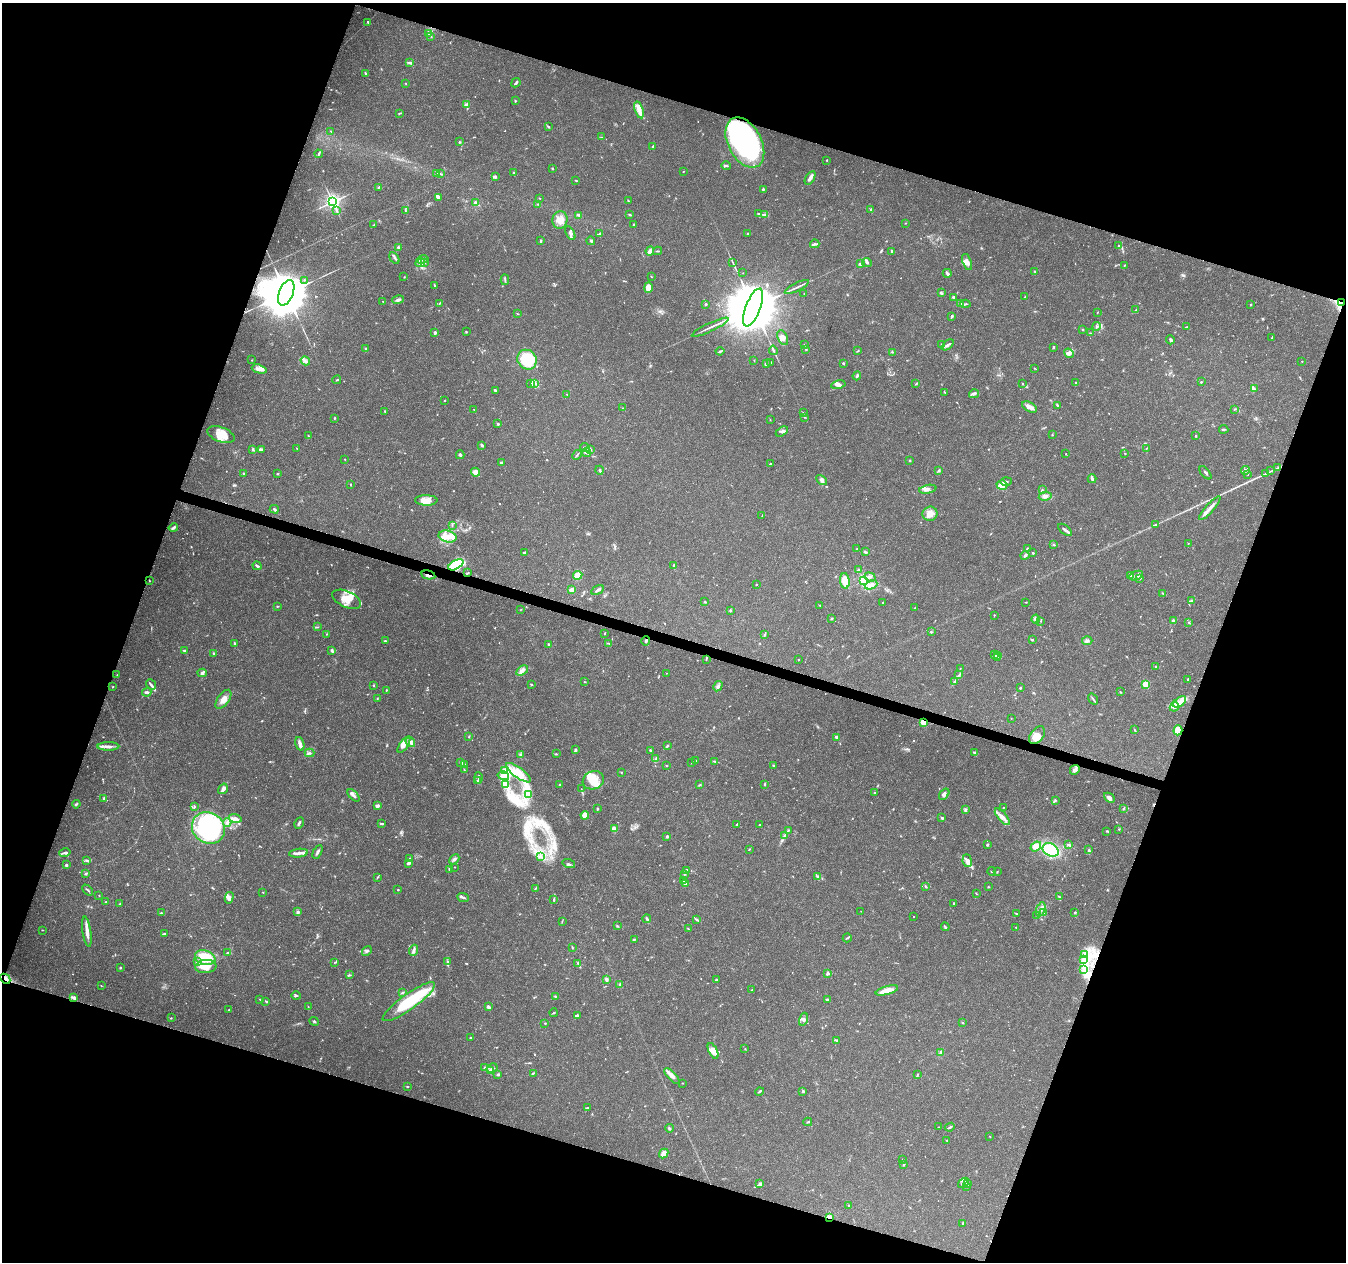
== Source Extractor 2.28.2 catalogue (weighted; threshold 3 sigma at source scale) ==
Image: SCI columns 11-5383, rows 282-5321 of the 5388 x 5541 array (HDU 1 of 3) = the unmasked area's bounding box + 8 px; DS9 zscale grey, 4 x 4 block average (1 PNG px = mean of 4 x 4 image px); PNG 1348 x 1264 px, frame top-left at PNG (2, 3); each listed source drawn as its Kron ellipse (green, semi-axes under 4 px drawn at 4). Shown black and unused: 38% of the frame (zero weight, under 3 of 4 exposures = <1% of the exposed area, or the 3 px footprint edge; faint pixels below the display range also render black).
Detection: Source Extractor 2.28.2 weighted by HDU 2 'WHT'. Background 0.0487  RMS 0.0025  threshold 0.0113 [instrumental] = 3 sigma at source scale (4.5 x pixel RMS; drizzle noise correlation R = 1.50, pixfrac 1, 0.0396/0.0396 arcsec/px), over >= 5 px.
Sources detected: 873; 6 too faint to see at this stretch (4 x 4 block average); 5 inside a brighter object's white glare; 3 cosmic-ray / hot-pixel residue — neither listed nor drawn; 27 coinciding with a brighter row at this scale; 88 inside a brighter listed object's ellipse — not listed separately; of the other 744, all 500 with FLUX_AUTO >= 0.719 (the completeness limit of this list) listed and drawn (244 fainter detections not listed), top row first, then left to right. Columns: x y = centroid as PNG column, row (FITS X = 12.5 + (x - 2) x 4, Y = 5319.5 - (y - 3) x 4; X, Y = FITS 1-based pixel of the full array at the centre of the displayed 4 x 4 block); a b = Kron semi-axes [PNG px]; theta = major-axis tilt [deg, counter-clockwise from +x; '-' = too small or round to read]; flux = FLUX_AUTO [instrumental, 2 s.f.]
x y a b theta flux
368 22 3 2 - 1.7
429 33 2 2 - 1
431 36 2 2 - 0.78
410 63 3 2 - 2.4
365 73 4 2 - 1.4
406 83 2 2 - 0.83
516 83 5 2 - 3.1
515 101 2 2 - 1.7
466 104 3 2 - 2.4
639 110 9 4 -73 9
399 113 4 2 - 1.3
548 126 3 2 - 1.1
331 131 3 2 - 0.87
601 137 2 2 - 1
459 142 2 2 - 1.5
745 143 27 16 -62 380
653 147 3 2 - 1.3
319 154 4 2 - 2.4
827 160 2 2 - 1.2
726 166 5 2 - 2
552 168 2 2 - 1.3
683 172 2 2 - 0.75
436 173 2 2 - 1.4
513 173 2 2 - 2.5
440 174 3 2 - 1.4
495 177 3 2 - 3.3
810 178 8 3 58 6.9
576 180 3 2 - 1.3
379 187 3 2 - 1.4
763 189 2 2 - 2.1
438 197 3 2 - 7.3
540 198 2 2 - 0.78
628 201 2 2 - 1.2
332 202 3 3 - 700
476 203 2 2 - 12
538 204 2 2 - 0.97
405 210 3 2 - 1.2
870 210 2 2 - 0.83
336 211 4 2 - 2.8
758 214 3 2 - 2
579 215 3 2 - 1.8
630 215 4 2 - 1.6
765 215 3 2 - 2.2
560 220 9 7 75 15
906 223 2 2 - 0.84
374 225 3 2 - 1.2
634 225 3 2 - 1.4
570 233 7 3 -62 3.5
748 233 2 2 - 1.6
600 234 2 2 - 1.9
540 241 4 2 - 1.6
591 241 4 3 - 2
815 244 4 2 - 2.6
1119 245 3 2 - 1.3
398 247 3 3 - 2.2
650 251 4 3 - 7.9
657 251 4 2 - 1.5
892 251 3 2 - 2.8
394 258 6 2 -60 2.9
422 259 6 2 12 2.8
867 262 5 3 - 2.6
967 262 8 4 -72 6
420 263 5 2 - 3.7
424 263 3 2 - 1.6
733 263 2 2 - 0.76
860 264 4 3 - 2.3
1124 265 3 2 - 0.88
1035 272 2 2 - 1.3
743 273 2 2 - 0.76
947 273 4 2 - 3.6
651 276 3 2 - 0.82
404 277 2 2 - 0.82
304 280 2 2 - 1.2
505 280 5 2 - 1.8
434 285 3 2 - 1.1
797 287 13 2 26 4.8
648 288 5 4 - 16
286 293 13 7 68 13000
941 293 4 2 - 2.4
804 294 2 2 - 0.76
953 297 3 2 - 2.3
1025 297 3 2 - 0.93
398 300 6 3 11 4.2
383 301 2 2 - 1.7
439 303 2 2 - 0.98
960 303 3 2 - 1.4
1342 303 3 2 - 2.8
706 304 2 2 - 2.1
965 304 5 2 - 2.1
1251 305 2 2 - 1
753 307 20 7 69 21000
1136 310 3 2 - 1
1097 312 2 2 - 0.82
518 314 2 2 - 0.79
952 316 4 2 - 2.2
1097 326 4 2 - 2.1
710 327 20 2 25 6.5
1187 327 4 2 - 1.9
1083 330 2 2 - 1.9
466 332 2 2 - 0.74
435 333 2 2 - 13
1090 333 3 2 - 1
783 338 8 5 -64 8.8
1272 338 2 2 - 0.99
1170 340 4 2 - 4.4
942 344 4 2 - 1.1
805 345 3 2 - 1
948 345 7 2 41 3.9
1053 347 3 2 - 2.1
366 349 3 2 - 2.6
806 349 2 2 - 1.4
773 350 5 3 - 2.5
720 351 4 2 - 2.3
857 351 3 2 - 1.3
892 352 2 2 - 1
1069 353 5 3 - 4.6
252 360 2 2 - 0.8
527 360 10 9 - 55
754 360 2 2 - 0.74
305 361 5 2 - 2.9
1302 361 2 2 - 0.86
770 362 2 2 - 2.4
766 363 4 3 - 3.1
843 363 2 2 - 6.2
1034 368 3 2 - 0.74
259 369 8 3 -15 6.7
857 376 4 2 - 2
337 380 4 2 - 1.3
1075 382 2 2 - 0.76
1201 382 2 2 - 1.7
531 383 2 2 - 0.89
534 383 3 2 - 2.1
1023 383 2 2 - 0.97
916 384 2 2 - 1.4
838 385 7 4 11 6.1
1254 389 3 3 - 2.6
495 390 3 2 - 2.5
945 392 4 2 - 0.81
567 394 3 2 - 0.81
974 394 5 2 - 4.2
445 400 3 2 - 0.83
1057 406 4 2 - 1.6
1030 407 8 4 -28 9.7
622 408 2 2 - 1.2
474 409 2 2 - 1.3
1234 409 2 2 - 0.88
385 411 2 2 - 2.4
804 413 2 2 - 1.6
805 417 3 2 - 1.1
334 418 2 2 - 1.2
770 420 2 2 - 0.82
498 424 2 2 - 2
1224 429 4 2 - 2
782 431 7 3 31 4.2
221 435 14 7 -20 32
1052 435 2 2 - 0.81
308 436 3 2 - 1.1
1196 436 2 2 - 2
482 445 4 2 - 2.4
585 447 5 2 - 2.5
296 448 2 2 - 0.72
253 449 4 2 - 1.6
262 449 4 2 - 2.2
590 449 3 2 - 1.7
1146 449 3 2 - 1.1
586 453 5 3 - 3.7
1125 453 2 2 - 0.91
1066 454 2 2 - 0.75
460 455 4 2 - 2.9
577 455 5 2 - 2
345 459 2 2 - 0.82
910 460 2 2 - 4.7
501 463 3 2 - 3.1
770 464 3 2 - 1.1
1278 468 3 2 - 1.5
599 470 4 2 - 2.5
939 470 4 2 - 1.7
1245 470 4 4 - 3.3
1271 471 3 2 - 0.84
476 472 4 4 - 10
1205 473 8 2 -50 2.3
1266 473 3 2 - 1.1
244 474 3 2 - 1.2
277 474 2 2 - 1
1248 474 2 2 - 0.98
1092 479 4 2 - 4.1
821 480 6 4 -48 6.1
1006 481 5 2 - 2.2
351 485 2 2 - 0.9
1002 485 5 5 - 16
928 489 9 4 12 5.7
1042 490 2 2 - 1
1045 496 6 4 8 5.1
426 500 11 5 -1 11
1210 508 15 3 48 10
274 509 4 3 - 2
930 514 7 7 - 15
762 516 3 2 - 1.2
1156 524 4 2 - 1.7
452 525 2 2 - 0.87
173 528 4 2 - 3.3
1065 530 8 2 -38 5
448 536 9 6 -14 15
1188 543 2 2 - 0.78
1054 545 2 2 - 1.8
1027 548 4 2 - 1.6
857 549 3 2 - 0.93
525 552 4 2 - 2.6
865 552 4 2 - 2.2
1033 553 3 2 - 1.5
1025 555 4 2 - 3.6
456 565 8 4 29 93
257 566 4 2 - 2.8
674 566 3 2 - 1
858 570 2 2 - 2.8
468 573 3 2 - 1.6
428 575 7 2 -13 4.9
578 575 5 4 - 26
1131 576 4 3 - 6.8
1136 576 7 4 22 6
870 577 6 2 -19 3.2
1140 578 2 2 - 2.5
149 580 2 2 - 0.77
845 581 8 4 -85 25
864 581 2 2 - 240
756 584 2 2 - 0.86
871 585 6 4 22 9
572 590 2 2 - 36
597 590 7 2 31 4.1
1162 593 3 2 - 1
347 599 15 8 -25 25
1191 601 2 2 - 1.8
705 602 3 2 - 1.3
883 602 2 2 - 0.97
1025 602 2 2 - 0.75
820 605 2 2 - 1.3
277 606 2 2 - 1
915 608 2 2 - 0.78
521 609 2 2 - 0.77
730 611 3 2 - 1.9
994 615 2 2 - 1.1
832 618 2 2 - 2
1036 619 4 2 - 2.2
1174 620 2 2 - 1.6
1041 621 2 2 - 0.9
1189 622 2 2 - 1.1
317 627 4 2 - 1.1
931 632 3 2 - 1.3
326 634 2 2 - 0.91
604 634 2 2 - 1.1
765 635 3 2 - 1.1
1032 640 2 2 - 1.5
385 641 2 2 - 2.1
646 641 5 3 - 2.3
1087 641 5 3 - 3.2
235 643 3 2 - 1.6
609 643 2 2 - 1.2
548 644 2 2 - 1.6
332 650 3 3 - 2.3
184 651 2 2 - 7.1
214 654 4 2 - 2.4
995 654 2 2 - 0.97
998 655 4 2 - 1.5
997 658 2 2 - 0.92
798 659 2 2 - 2.7
706 660 2 2 - 0.73
1156 667 4 2 - 1.4
960 668 2 2 - 1.2
522 671 6 3 33 5.2
202 673 5 3 - 2.8
666 673 2 2 - 0.83
117 675 2 2 - 0.91
959 675 3 2 - 1.7
1188 679 3 2 - 1.2
585 682 2 2 - 0.9
954 682 3 2 - 1.3
531 684 3 2 - 1.4
1146 684 2 2 - 90
151 685 6 2 -49 3.7
373 685 2 2 - 1.8
718 686 5 3 - 4.7
112 687 2 2 - 0.79
1020 688 2 2 - 2.2
386 690 2 2 - 0.81
147 692 5 3 - 3.3
1120 692 3 2 - 0.91
377 698 2 2 - 0.95
223 699 11 5 54 12
1093 699 6 2 -55 1.9
1180 702 7 4 38 12
1174 707 5 3 - 13
1011 718 2 2 - 0.81
923 722 2 2 - 77
1134 730 4 2 - 0.98
1178 730 5 4 - 19
1037 735 10 6 51 18
469 737 2 2 - 0.92
836 737 4 3 - 4.1
410 742 5 3 - 4.9
300 744 7 3 -74 8
404 745 9 3 55 10
108 746 11 3 0 7.7
667 746 3 2 - 2.2
575 750 4 3 - 2.4
651 750 4 2 - 2.7
309 753 5 2 - 2.2
974 753 3 2 - 2.3
556 754 3 2 - 1.3
520 755 2 2 - 0.96
656 759 4 3 - 3.2
696 761 2 2 - 0.84
715 761 4 2 - 1.8
692 762 3 2 - 1
461 763 4 2 - 3.1
465 764 2 2 - 0.83
774 765 2 2 - 3
666 766 2 2 - 0.9
464 770 3 2 - 1.3
504 770 4 2 - 3.2
1075 770 5 3 - 7.2
621 772 2 2 - 0.78
518 773 15 5 -37 21
503 776 6 4 -12 8
478 778 6 2 -87 3.1
593 780 11 9 21 22
478 781 3 2 - 4.5
765 784 3 2 - 1.5
506 785 3 2 - 2.4
560 785 2 2 - 1.2
700 785 4 2 - 1.7
223 789 6 3 56 9.2
581 789 3 2 - 0.85
875 793 2 2 - 1.3
944 794 6 4 52 5.6
353 795 7 3 -48 4.4
529 795 3 2 - 0.85
104 798 2 2 - 2.2
1109 798 6 3 -42 6.6
1055 800 3 2 - 1.9
76 804 4 2 - 2
378 805 4 3 - 4.2
194 807 3 2 - 1.3
1003 807 2 2 - 0.76
1123 808 2 2 - 0.96
597 809 2 2 - 2.6
965 810 4 3 - 2.2
585 815 4 4 - 14
1002 817 10 4 -50 9.7
235 818 6 3 -15 5.2
942 818 3 2 - 2.6
227 823 4 4 - 4.2
299 823 6 2 60 3.3
382 824 4 2 - 2.4
737 824 3 2 - 2
760 825 2 2 - 2.9
208 828 17 15 -32 260
614 829 3 2 - 14
1119 829 2 2 - 1.1
788 831 2 2 - 1.1
1107 831 3 2 - 1.7
667 836 3 2 - 2.5
784 836 2 2 - 0.92
987 845 2 2 - 3.6
1069 845 3 2 - 1.8
1036 846 6 4 38 16
749 849 2 2 - 1
1051 850 8 6 -32 74
1089 850 4 2 - 2.2
65 852 6 3 13 3.6
318 852 7 2 62 3.4
298 853 9 2 7 6.2
540 857 2 2 - 1.3
409 858 2 2 - 0.77
454 859 6 2 46 3.9
86 861 3 2 - 1.9
967 861 6 4 -83 7.2
409 863 4 2 - 4
569 864 6 2 -18 2
66 865 4 3 - 2.2
454 867 2 2 - 0.86
449 869 2 2 - 1.3
686 870 3 2 - 2.5
992 871 4 2 - 1.6
997 872 3 2 - 1.1
86 874 4 3 - 2.1
684 874 4 2 - 1.2
377 877 3 2 - 1.2
817 877 3 3 - 1.9
684 880 2 2 - 0.93
685 884 3 3 - 4.2
926 886 3 2 - 1.2
988 887 2 2 - 1.2
535 888 4 2 - 1.4
88 890 6 2 -46 2.2
398 890 2 2 - 2.7
263 892 2 2 - 1
976 894 3 2 - 0.76
99 895 2 2 - 0.89
463 897 6 3 -20 3.2
1059 897 4 2 - 2.1
229 898 6 4 76 5.6
554 900 4 2 - 1.8
106 901 2 2 - 1.5
120 904 3 2 - 1.2
953 904 3 2 - 1.5
1041 909 7 2 70 4.9
861 911 2 2 - 0.79
297 912 3 2 - 1.8
1075 912 2 2 - 1.6
161 913 2 2 - 1.2
1043 913 2 2 - 2.1
1016 914 2 2 - 1.1
1037 915 2 2 - 0.77
913 917 2 2 - 1
647 919 4 3 - 2.1
697 920 4 2 - 2.7
562 921 2 2 - 0.77
617 926 3 2 - 1.3
945 927 4 2 - 2.3
1016 927 2 2 - 0.77
688 929 3 2 - 1.1
42 930 2 2 - 0.72
87 932 15 3 -82 14
165 934 3 2 - 1.7
847 938 4 2 - 1.6
634 939 3 2 - 1
572 947 4 2 - 1.1
413 950 5 3 - 4.1
367 951 5 2 - 2.9
228 953 4 2 - 2
1084 955 2 2 - 0.84
205 958 10 7 -17 41
1083 959 2 2 - 1
197 962 3 2 - 3.8
448 962 4 2 - 2.3
334 963 2 2 - 0.79
578 963 3 2 - 2
206 966 10 6 5 24
120 968 3 2 - 1.5
1083 969 3 2 - 1.8
828 973 3 2 - 3.3
349 975 2 2 - 1.1
5 979 5 3 - 6.4
606 980 3 2 - 4.8
716 980 2 2 - 2
620 984 4 2 - 1.8
101 986 2 2 - 0.93
752 990 2 2 - 0.97
887 990 11 4 15 16
402 993 4 2 - 1.8
296 996 5 2 - 1.6
555 996 3 2 - 1.1
74 998 4 3 - 4.7
260 999 2 2 - 0.72
828 999 3 2 - 4.4
266 1001 3 2 - 1.3
409 1002 31 8 36 93
308 1007 3 2 - 1
488 1007 3 3 - 3.4
229 1010 2 2 - 0.81
554 1013 4 2 - 1.3
577 1015 2 2 - 2.1
171 1018 2 2 - 0.74
803 1019 7 4 72 4.7
314 1021 5 2 - 1.7
545 1023 2 2 - 1.7
962 1023 2 2 - 0.98
470 1038 2 2 - 5.4
837 1040 4 2 - 2.4
745 1049 2 2 - 0.76
713 1051 8 4 -65 8.2
941 1052 4 3 - 2.8
484 1068 4 2 - 2
492 1068 6 3 31 3.3
490 1070 2 2 - 4.4
533 1073 4 2 - 1.6
498 1074 3 2 - 3.7
917 1075 4 2 - 1.2
672 1076 10 3 -45 8.1
682 1083 2 2 - 0.92
407 1087 3 2 - 0.97
759 1091 4 2 - 2.2
803 1091 2 2 - 3.4
587 1108 2 2 - 1
808 1122 4 2 - 1.5
938 1127 2 2 - 0.89
950 1127 5 2 - 2.5
669 1128 4 2 - 2.2
990 1136 3 2 - 0.74
947 1141 3 2 - 0.75
664 1153 5 3 - 12
903 1159 2 2 - 0.79
903 1165 2 2 - 1.2
964 1183 6 3 36 5.4
760 1184 4 3 - 3.3
968 1184 2 2 - 1
966 1186 4 3 - 2.4
849 1205 2 2 - 2.5
829 1217 2 2 - 33
963 1223 3 2 - 2.3
Overlapping masked pixels (flux is a lower limit): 10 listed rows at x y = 745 143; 1342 303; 456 565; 468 573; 428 575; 646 641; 923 722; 5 979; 74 998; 829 1217
Diffuse or blended objects may show on this block-average render without a row.